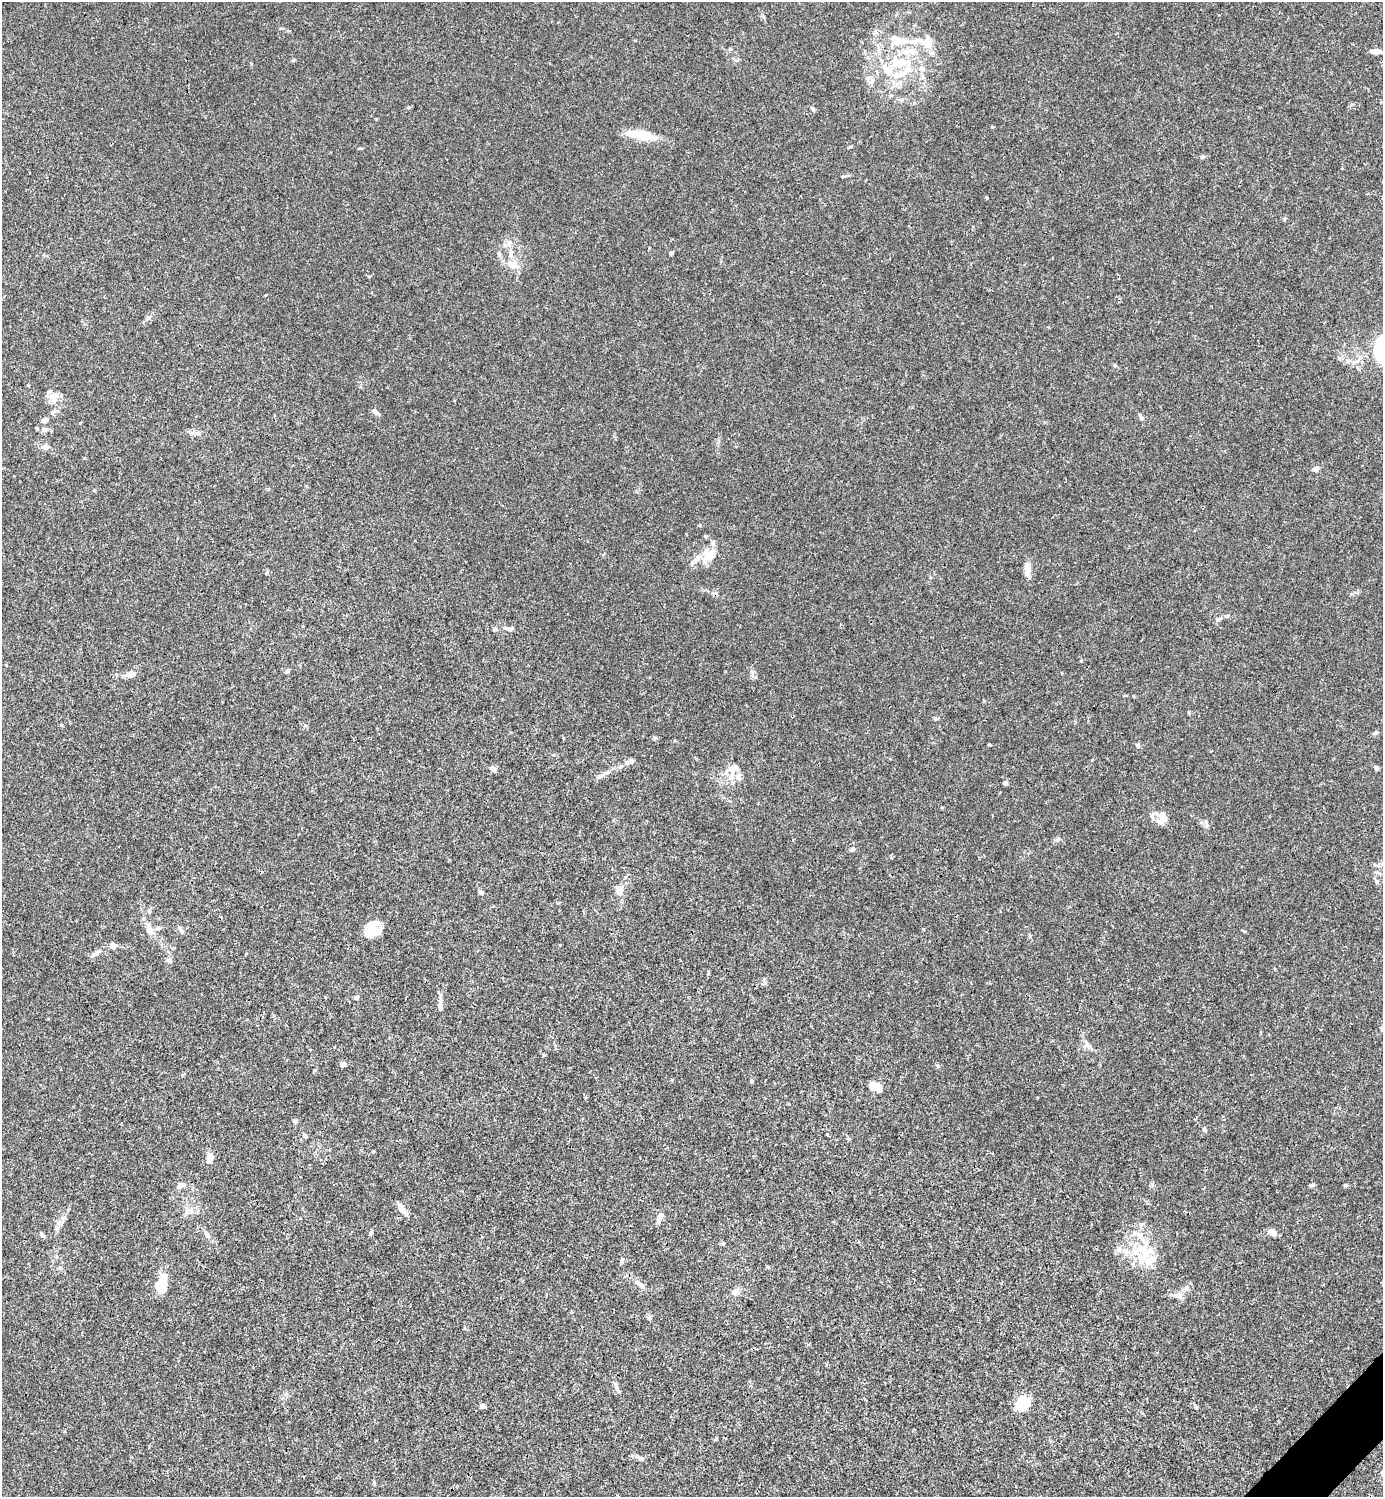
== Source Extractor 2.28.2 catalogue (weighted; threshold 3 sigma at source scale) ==
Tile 6 of 4 x 4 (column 2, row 2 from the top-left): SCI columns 1681-3061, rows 2989-4483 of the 5981 x 5982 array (HDU 1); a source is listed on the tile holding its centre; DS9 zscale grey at full resolution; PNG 1385 x 1499 px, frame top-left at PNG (2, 2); no overlay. Shown black and unused: <1% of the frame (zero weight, under 3 of 4 exposures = <1% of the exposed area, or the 3 px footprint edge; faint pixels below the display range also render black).
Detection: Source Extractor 2.28.2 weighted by HDU 2 'WHT'; one run over the whole footprint, this tile lists its part. Background 0.0153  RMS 0.0022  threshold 0.0098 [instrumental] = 3 sigma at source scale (4.5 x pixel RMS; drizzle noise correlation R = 1.50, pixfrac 1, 0.05/0.05 arcsec/px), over >= 5 px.
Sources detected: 117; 3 inside a brighter object's white glare — not listed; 14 inside a brighter listed object's ellipse — not listed separately; the other 100 listed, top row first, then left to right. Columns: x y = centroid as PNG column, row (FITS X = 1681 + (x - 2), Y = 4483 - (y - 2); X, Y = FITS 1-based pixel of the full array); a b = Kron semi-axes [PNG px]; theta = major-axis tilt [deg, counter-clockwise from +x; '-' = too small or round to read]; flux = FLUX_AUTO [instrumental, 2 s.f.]
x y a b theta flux
899 41 16 9 18 2.7
927 43 14 12 89 2.9
911 51 14 9 -16 2.2
1376 52 16 6 -1 1.2
903 63 14 12 -33 3.3
887 70 16 9 -35 2.4
900 74 32 8 19 4.3
922 77 6 5 - 0.47
409 107 5 3 - 0.24
813 109 7 4 -62 0.33
642 135 31 8 -10 6
849 147 8 3 33 0.25
1202 157 7 4 5 0.37
1284 219 6 4 88 0.26
671 253 4 3 - 0.4
511 264 18 10 -28 2.3
369 276 5 3 - 0.19
148 318 8 5 53 0.52
1379 358 25 10 -47 4.5
1348 361 8 7 - 0.84
54 398 18 11 81 2.4
375 412 9 6 -40 0.71
1141 417 8 5 -52 0.55
44 420 8 6 16 0.84
44 429 11 7 4 0.95
198 433 9 4 8 0.56
45 447 7 5 -4 1.2
1316 469 7 6 - 0.89
706 536 5 4 - 0.32
707 557 23 14 61 3.6
1027 569 18 7 88 1.7
1227 616 6 4 18 0.27
1217 620 6 6 - 0.48
508 628 15 5 -13 0.75
495 629 6 5 - 0.36
1081 661 4 3 - 0.19
287 671 5 4 - 0.52
131 674 12 7 14 1.4
1376 732 7 5 31 0.47
989 745 3 3 - 0.28
1138 746 8 4 83 0.32
630 761 17 5 20 0.91
1376 768 5 4 - 0.49
493 769 6 5 - 1.1
599 776 15 6 30 0.9
731 777 10 8 81 1.6
1005 783 5 5 - 0.58
1162 817 16 10 79 2.1
1206 823 12 5 -80 0.61
1058 839 6 5 - 0.39
852 849 8 5 10 0.42
1377 882 6 6 - 0.45
619 890 10 9 - 1.4
481 893 7 5 -28 0.41
150 911 6 3 -71 0.28
372 928 20 13 62 4.3
923 929 3 3 - 0.31
181 930 12 5 -64 0.59
150 931 11 8 -13 1.1
113 945 9 7 84 0.81
95 954 16 5 32 0.98
169 960 6 5 - 0.46
356 997 4 4 - 0.93
440 1007 10 6 -83 0.87
1085 1046 11 4 32 0.53
343 1064 7 6 - 0.56
937 1065 6 4 -45 0.32
751 1081 5 4 - 0.33
874 1085 14 10 -33 1.9
295 1121 6 5 - 0.49
1205 1129 7 4 -50 0.38
827 1135 3 2 - 0.31
305 1136 6 4 -72 0.33
848 1138 6 4 0 0.23
209 1158 10 7 80 1.9
1312 1185 7 4 9 0.41
1345 1185 5 4 - 0.33
180 1186 10 7 26 0.78
402 1209 17 6 -55 1.5
191 1211 8 6 70 0.82
659 1218 13 6 66 1
56 1228 8 5 -69 0.56
371 1232 6 4 59 0.38
1272 1232 7 6 - 1.9
207 1234 12 6 -62 0.81
41 1235 7 4 -71 0.35
1126 1252 7 6 - 0.73
1145 1252 21 13 -80 4.7
622 1260 8 5 74 0.45
639 1284 13 6 -30 0.94
159 1286 16 11 -59 3.5
735 1291 10 8 34 0.97
1179 1295 10 8 78 1.1
649 1318 6 4 0 0.27
617 1387 16 5 -69 0.83
1022 1403 18 15 31 4.1
482 1406 6 5 - 0.68
716 1439 5 4 - 0.26
641 1458 8 5 -33 0.48
374 1483 5 5 - 0.28
Isophote crosses this tile's border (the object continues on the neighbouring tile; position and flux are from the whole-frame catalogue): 1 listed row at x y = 1379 358
Unlisted compact peaks at least as high as the median listed source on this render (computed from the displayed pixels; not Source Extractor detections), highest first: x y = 987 198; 655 738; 700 525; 1030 936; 293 60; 992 127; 1189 712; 1195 1406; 360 148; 305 725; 935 719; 267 572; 730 49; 61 725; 268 489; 1092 760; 752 672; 1115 365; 1244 931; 708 974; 80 423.